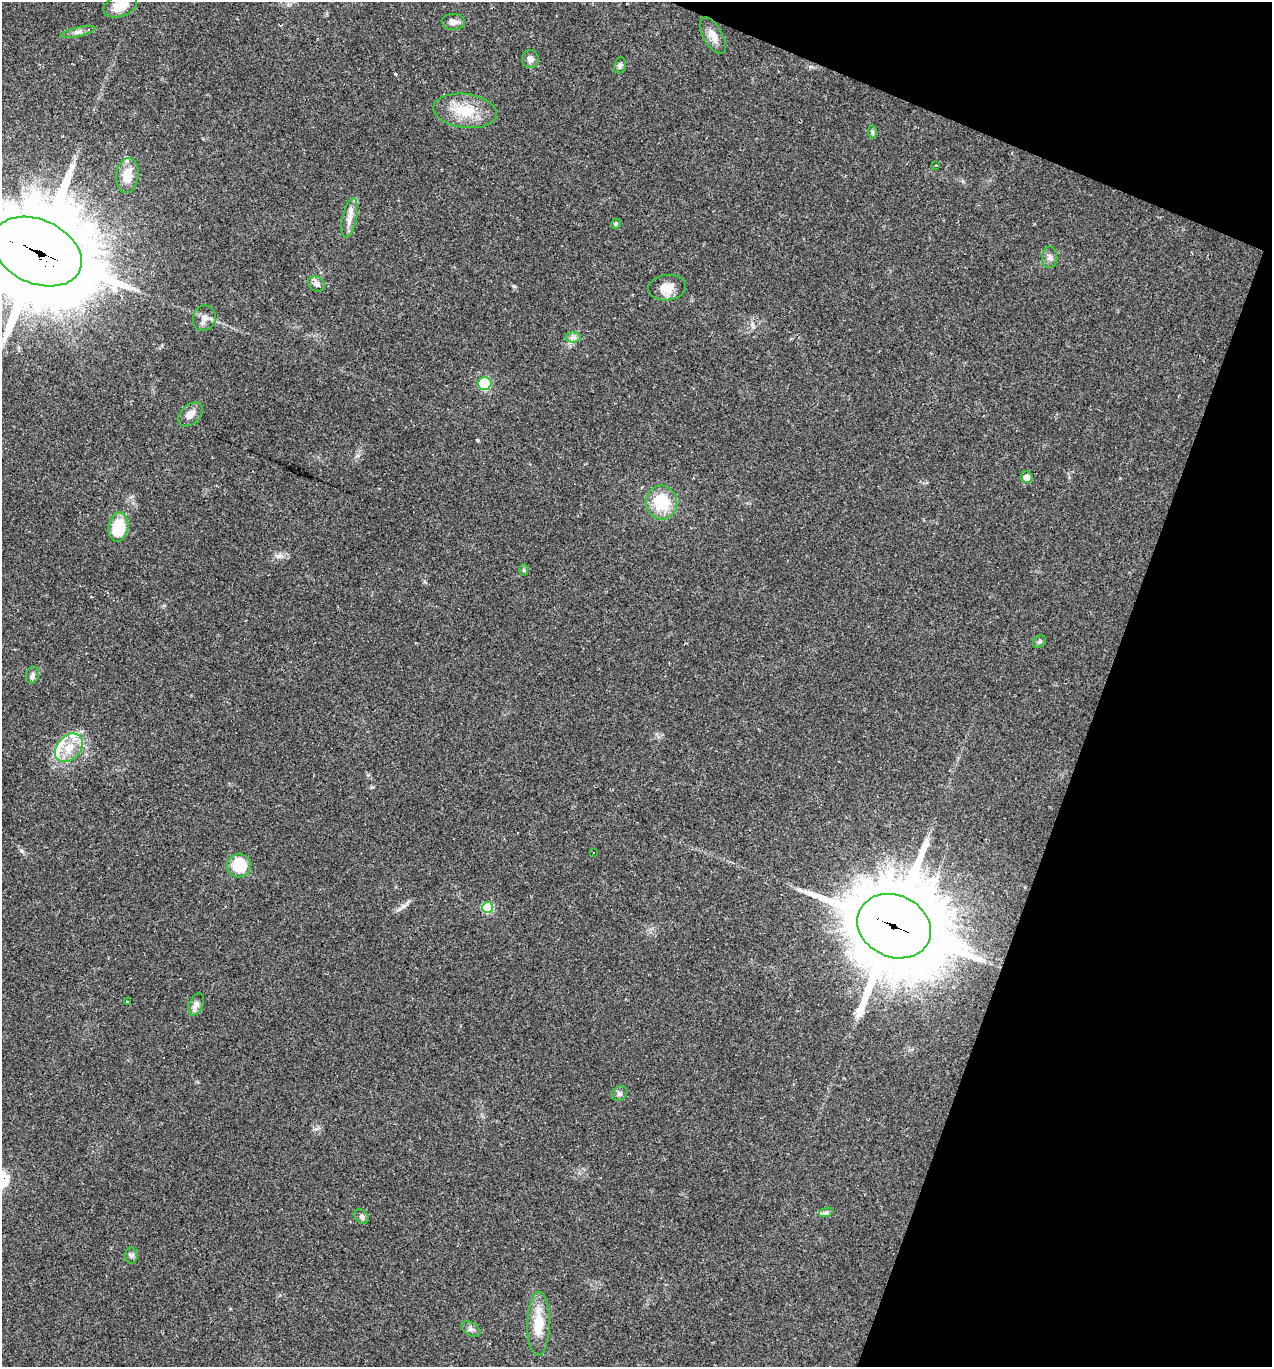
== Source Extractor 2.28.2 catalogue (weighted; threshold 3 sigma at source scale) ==
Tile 8 of 4 x 4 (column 4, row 2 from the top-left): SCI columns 4081-5350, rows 2735-4099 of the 5483 x 5469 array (HDU 1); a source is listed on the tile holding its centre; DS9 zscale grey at full resolution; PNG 1274 x 1369 px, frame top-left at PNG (2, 2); each listed source drawn as its Kron ellipse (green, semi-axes under 4 px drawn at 4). Shown black and unused: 18% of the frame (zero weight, under 2 of 3 exposures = <1% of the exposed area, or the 3 px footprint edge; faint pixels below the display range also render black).
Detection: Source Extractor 2.28.2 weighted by HDU 2 'WHT'; one run over the whole footprint, this tile lists its part. Background 0.0807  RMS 0.0059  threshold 0.0264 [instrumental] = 3 sigma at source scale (4.5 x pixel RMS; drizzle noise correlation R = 1.50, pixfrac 1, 0.05/0.05 arcsec/px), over >= 5 px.
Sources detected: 46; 1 cosmic-ray / hot-pixel residue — neither listed nor drawn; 6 inside a brighter listed object's ellipse — not listed separately; the other 39 listed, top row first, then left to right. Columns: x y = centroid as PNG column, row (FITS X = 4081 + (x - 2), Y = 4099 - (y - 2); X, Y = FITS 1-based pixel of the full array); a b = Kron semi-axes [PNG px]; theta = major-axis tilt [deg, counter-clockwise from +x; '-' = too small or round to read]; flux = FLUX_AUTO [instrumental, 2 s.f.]
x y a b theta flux
120 6 17 10 20 10
453 22 11 8 -3 3
78 32 18 4 13 2.7
713 36 20 9 -60 5.3
530 59 9 8 - 3
620 65 8 6 73 1.4
465 111 32 17 -7 18
872 132 7 4 -89 0.95
936 165 3 2 - 0.55
127 176 17 11 83 9.8
350 218 20 7 78 5.1
616 224 5 4 - 0.83
37 252 47 32 -24 9100
1050 257 11 7 87 2.4
316 284 9 7 -38 2.9
667 288 19 12 7 7.9
204 318 13 11 69 3.6
573 337 7 5 0 1.8
484 383 7 6 - 45
190 414 14 9 44 4.5
1027 477 6 6 - 4.6
661 502 17 15 -75 21
118 527 15 9 81 22
524 570 6 4 -90 0.68
1039 642 7 5 36 1.1
33 675 9 6 74 1.8
69 748 16 11 48 9.8
594 853 3 3 - 1.6
239 865 12 12 - 21
487 907 5 5 - 29
894 926 38 31 -25 7900
127 1002 2 2 - 0.65
196 1004 12 7 66 2.8
620 1093 8 7 - 1.6
826 1212 7 4 18 1.3
361 1216 8 6 -45 1.8
131 1256 8 6 89 1.5
539 1324 32 11 89 15
471 1329 10 6 -32 1.9
Overlapping masked pixels (flux is a lower limit): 2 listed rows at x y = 37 252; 894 926
Isophote crosses this tile's border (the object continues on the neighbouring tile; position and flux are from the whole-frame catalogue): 2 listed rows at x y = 120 6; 37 252
Unlisted compact peaks at least as high as the median listed source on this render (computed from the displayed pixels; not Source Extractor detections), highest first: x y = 514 286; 22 851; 403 906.